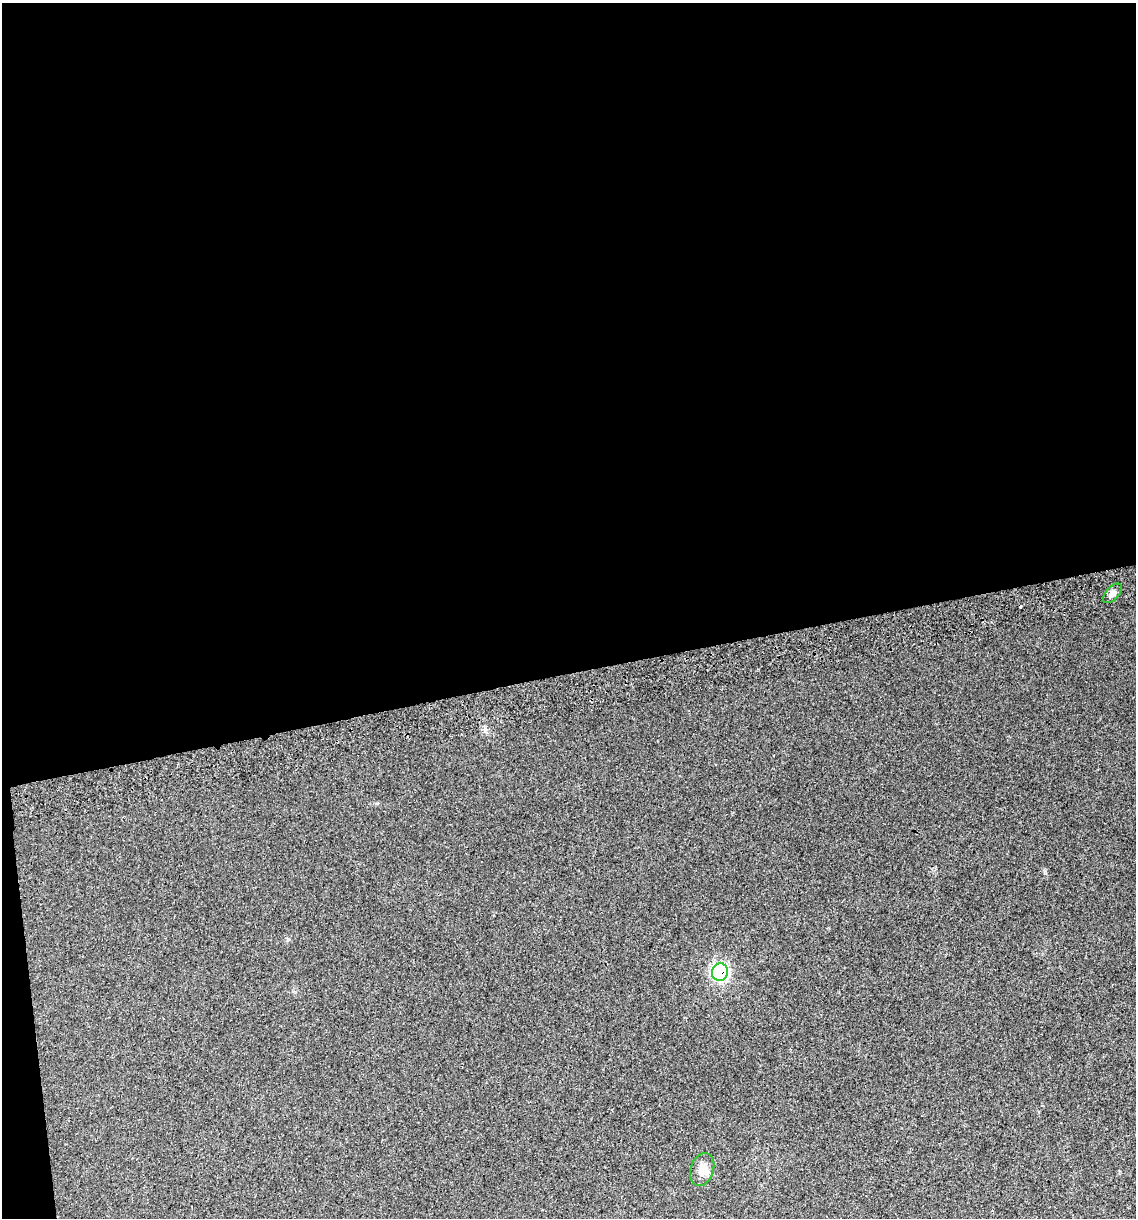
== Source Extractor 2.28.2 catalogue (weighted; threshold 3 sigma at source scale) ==
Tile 1 of 4 x 4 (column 1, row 1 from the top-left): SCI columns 80-1213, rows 3690-4905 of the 4646 x 4948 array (HDU 1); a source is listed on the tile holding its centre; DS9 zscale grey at full resolution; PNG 1138 x 1220 px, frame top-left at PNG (2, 3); each listed source drawn as its Kron ellipse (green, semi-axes under 4 px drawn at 4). Shown black and unused: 56% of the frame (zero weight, under 2 of 3 exposures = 2% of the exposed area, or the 3 px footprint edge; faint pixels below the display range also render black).
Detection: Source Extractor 2.28.2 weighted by HDU 2 'WHT'; one run over the whole footprint, this tile lists its part. Background 0.046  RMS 0.012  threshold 0.0541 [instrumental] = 3 sigma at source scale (4.5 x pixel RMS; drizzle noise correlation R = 1.50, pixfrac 1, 0.0396/0.0396 arcsec/px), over >= 5 px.
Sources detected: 4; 1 cosmic-ray / hot-pixel residue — neither listed nor drawn; the other 3 listed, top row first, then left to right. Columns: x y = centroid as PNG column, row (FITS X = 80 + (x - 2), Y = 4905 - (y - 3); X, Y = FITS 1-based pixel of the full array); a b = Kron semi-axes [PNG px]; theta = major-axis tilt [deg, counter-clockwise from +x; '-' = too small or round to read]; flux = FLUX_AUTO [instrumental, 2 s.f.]
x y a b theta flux
1112 593 12 6 47 4.6
720 972 9 8 - 220
702 1169 17 11 71 12
Overlapping masked pixels (flux is a lower limit): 1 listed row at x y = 720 972